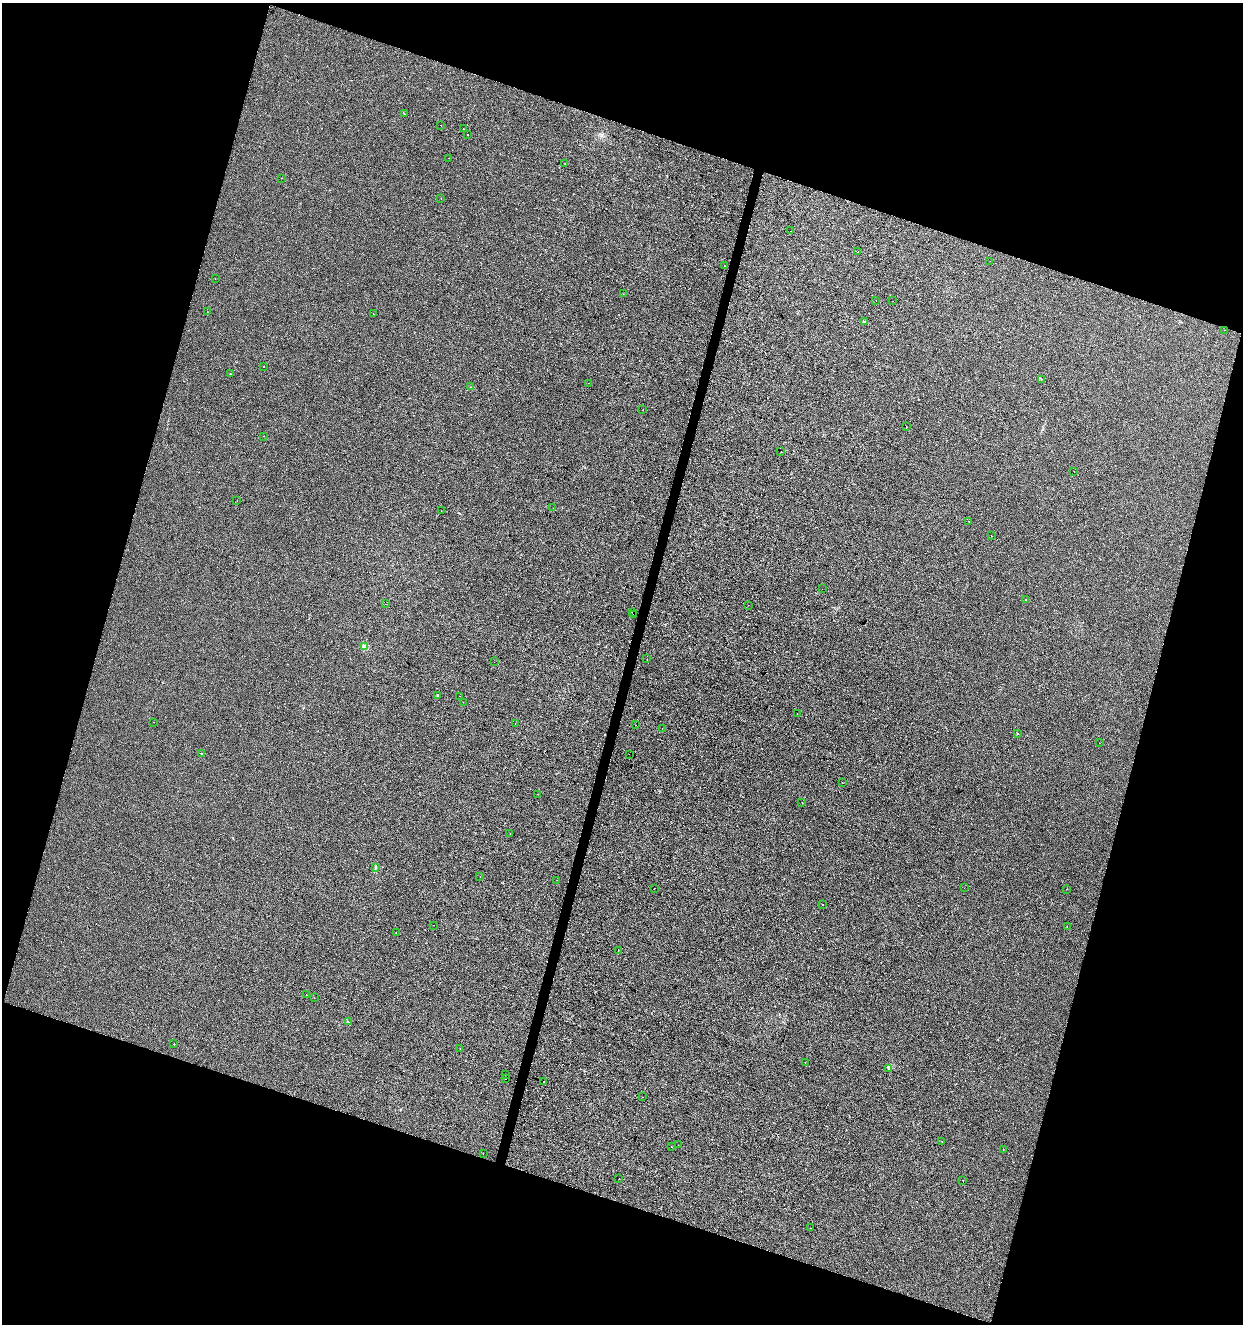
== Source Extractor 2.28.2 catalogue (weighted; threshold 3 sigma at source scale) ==
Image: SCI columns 218-5179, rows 8-5293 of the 5459 x 5293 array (HDU 1 of 3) = the unmasked area's bounding box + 8 px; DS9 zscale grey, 4 x 4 block average (1 PNG px = mean of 4 x 4 image px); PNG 1245 x 1326 px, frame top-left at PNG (2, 3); each listed source drawn as its Kron ellipse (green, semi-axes under 4 px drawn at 4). Shown black and unused: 36% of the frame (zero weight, under 2 of 3 exposures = <1% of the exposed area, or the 3 px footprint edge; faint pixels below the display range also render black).
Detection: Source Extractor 2.28.2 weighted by HDU 2 'WHT'. Background -7.68e-04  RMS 0.0042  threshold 0.0188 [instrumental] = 3 sigma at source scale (4.5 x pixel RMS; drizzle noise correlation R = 1.50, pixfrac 1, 0.0396/0.0396 arcsec/px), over >= 5 px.
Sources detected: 103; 13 cosmic-ray / hot-pixel residue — neither listed nor drawn; the other 90 listed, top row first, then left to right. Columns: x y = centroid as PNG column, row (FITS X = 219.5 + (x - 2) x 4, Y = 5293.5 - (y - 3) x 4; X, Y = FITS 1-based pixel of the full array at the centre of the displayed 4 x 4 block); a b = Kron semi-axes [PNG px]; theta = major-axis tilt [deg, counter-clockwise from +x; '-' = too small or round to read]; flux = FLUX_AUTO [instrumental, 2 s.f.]
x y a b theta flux
404 114 2 2 - 1.4
440 125 2 2 - 4.1
464 129 2 2 - 0.97
468 135 2 2 - 5.3
449 158 2 2 - 0.34
565 164 2 2 - 0.55
281 178 2 2 - 0.89
441 198 2 2 - 0.44
791 231 2 2 - 0.59
858 252 2 2 - 1.4
990 261 2 2 - 0.43
724 265 2 2 - 1.9
215 278 2 2 - 0.53
623 294 2 2 - 0.45
876 301 2 2 - 0.45
892 301 2 2 - 0.49
208 312 2 2 - 0.67
373 314 2 2 - 2
865 322 4 2 - 2.8
1224 330 2 2 - 1.1
264 366 2 2 - 0.41
230 374 2 2 - 1.1
1041 379 2 2 - 0.79
588 383 2 2 - 0.32
471 387 2 2 - 0.7
643 410 2 2 - 0.53
906 427 2 2 - 14
264 436 2 2 - 1.8
781 451 2 2 - 2.3
1074 471 2 2 - 0.45
237 500 2 2 - 0.39
553 508 2 2 - 0.28
441 511 2 2 - 0.37
969 521 2 2 - 0.45
991 536 2 2 - 0.9
822 589 2 2 - 0.37
1026 600 2 2 - 1.1
386 604 2 2 - 0.36
748 605 2 2 - 6.1
632 612 2 2 - 2.4
633 615 2 2 - 2.5
364 647 2 2 - 30
647 659 2 2 - 0.38
494 662 2 2 - 0.46
438 695 2 2 - 4.4
460 696 2 2 - 1.4
463 702 2 2 - 0.48
797 714 2 2 - 0.8
153 722 2 2 - 1.1
515 724 2 2 - 0.36
636 725 2 2 - 0.68
662 729 2 2 - 0.36
1017 733 2 2 - 0.99
1099 743 2 2 - 0.63
202 754 2 2 - 0.7
629 754 2 2 - 0.4
842 783 2 2 - 1.9
538 794 2 2 - 2
802 803 2 2 - 0.96
510 834 2 2 - 1
376 867 2 2 - 1.4
480 877 2 2 - 0.49
557 880 2 2 - 0.29
654 888 2 2 - 0.82
964 888 2 2 - 0.83
1066 889 2 2 - 0.48
822 905 2 2 - 1.3
433 925 2 2 - 0.38
1067 926 2 2 - 0.63
396 932 2 2 - 0.53
618 951 2 2 - 1.3
306 994 2 2 - 0.7
314 998 2 2 - 0.31
348 1022 2 2 - 0.58
174 1044 2 2 - 0.65
460 1049 2 2 - 0.49
805 1062 2 2 - 1.9
888 1069 2 2 - 0.87
506 1075 2 2 - 2.6
506 1079 2 2 - 0.78
544 1081 2 2 - 210
643 1097 2 2 - 0.61
942 1141 2 2 - 0.99
678 1145 2 2 - 0.44
671 1147 2 2 - 1
1003 1149 2 2 - 0.66
483 1153 2 2 - 1.7
619 1179 2 2 - 1.9
963 1180 2 2 - 2.3
810 1228 2 2 - 0.33
Diffuse or blended objects may show on this block-average render without a row.